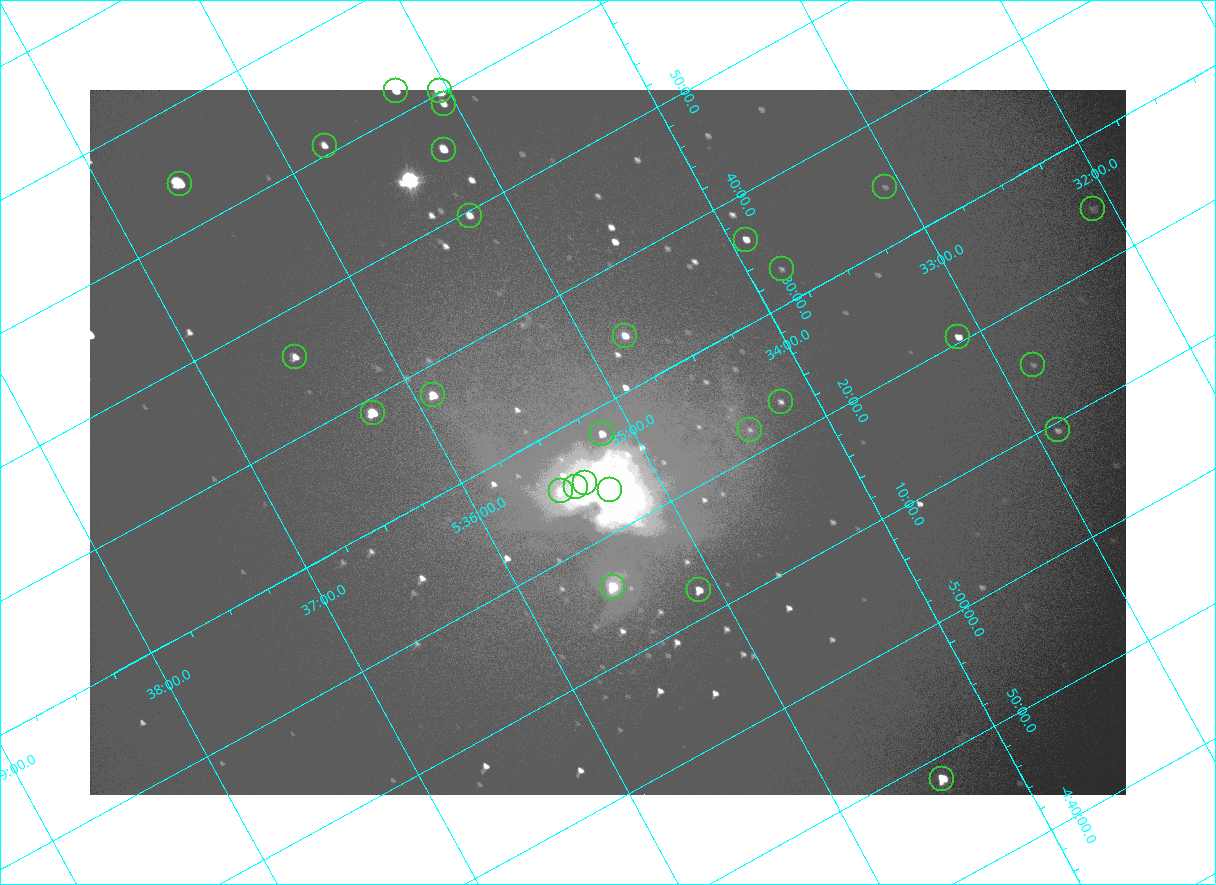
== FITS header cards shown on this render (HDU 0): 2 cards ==
NAXIS1  =                 2072
NAXIS2  =                 1410

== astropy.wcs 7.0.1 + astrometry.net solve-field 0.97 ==
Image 2072 x 1410 px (HDU 0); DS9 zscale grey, zoomed out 1/2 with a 90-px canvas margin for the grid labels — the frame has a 2x2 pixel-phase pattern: the four 2x2 pixel phases sit at different levels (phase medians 96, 100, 100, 168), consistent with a one-shot-colour (mosaic) sensor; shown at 1/2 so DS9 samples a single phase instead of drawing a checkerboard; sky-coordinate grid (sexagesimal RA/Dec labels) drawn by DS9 from the SOLVED WCS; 28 Tycho-2 reference stars matched to detected sources circled (green)
Header WCS: none
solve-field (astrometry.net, Tycho-2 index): SOLVED blind (the file carries no WCS)
Solved WCS: RA---TAN-SIP/DEC--TAN-SIP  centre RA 05:35:09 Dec -05:27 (83.79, -5.45 deg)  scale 2.55 arcsec/px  FOV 88.1' x 59.8'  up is -152 deg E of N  parity flipped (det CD > 0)
(file carries no celestial WCS; the grid is the blind solution)
Tycho-2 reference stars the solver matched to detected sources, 28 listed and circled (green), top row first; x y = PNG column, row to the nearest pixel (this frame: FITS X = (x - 90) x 2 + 1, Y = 1410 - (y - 90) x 2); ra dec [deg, ICRS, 3 dp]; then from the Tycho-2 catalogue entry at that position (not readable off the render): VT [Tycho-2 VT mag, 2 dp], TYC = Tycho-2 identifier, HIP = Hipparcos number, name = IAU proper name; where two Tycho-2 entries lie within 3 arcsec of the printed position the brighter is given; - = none
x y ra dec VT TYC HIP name
396 90 83.816 -6.033 7.12 4778-1358-1 - -
440 91 83.761 -6.002 4.70 4778-1403-1 26199 -
444 104 83.765 -5.984 8.95 4778-1377-1 - -
324 146 83.942 -6.013 8.95 4778-1351-1 - -
444 150 83.796 -5.927 7.42 4778-1370-1 - -
180 184 84.149 -6.065 5.71 4778-1379-1 26345 -
885 187 83.271 -5.577 10.70 4774-816-1 - -
1092 208 83.027 -5.407 10.64 4774-422-1 - -
470 216 83.808 -5.827 8.43 4778-1364-1 - -
746 240 83.480 -5.607 8.83 4774-850-1 - -
782 269 83.455 -5.546 10.93 4774-913-1 - -
625 336 83.696 -5.571 8.07 4774-809-1 - -
958 336 83.281 -5.341 8.59 4774-473-1 26021 -
295 356 84.122 -5.770 8.64 4778-1069-1 - -
1032 364 83.207 -5.255 10.70 4774-524-1 - -
433 395 83.975 -5.628 7.32 4778-1369-1 - -
780 402 83.546 -5.382 10.28 4774-846-1 - -
372 412 84.063 -5.648 6.51 4778-1378-1 26314 -
750 430 83.604 -5.368 10.89 4774-818-2 - -
1058 430 83.221 -5.156 10.21 4774-573-1 - -
602 434 83.791 -5.465 8.45 4774-849-1 - -
584 482 83.845 -5.416 5.03 4774-933-1 26235 -
576 486 83.860 -5.417 6.19 4774-934-1 - -
610 490 83.819 -5.390 5.06 4774-931-1 26221 -
561 491 83.881 -5.421 8.46 4774-935-1 - -
613 586 83.881 -5.267 6.87 4774-906-1 26258 -
699 590 83.776 -5.204 7.81 4774-915-1 - -
942 778 83.600 -4.804 6.81 4774-926-1 26137 -